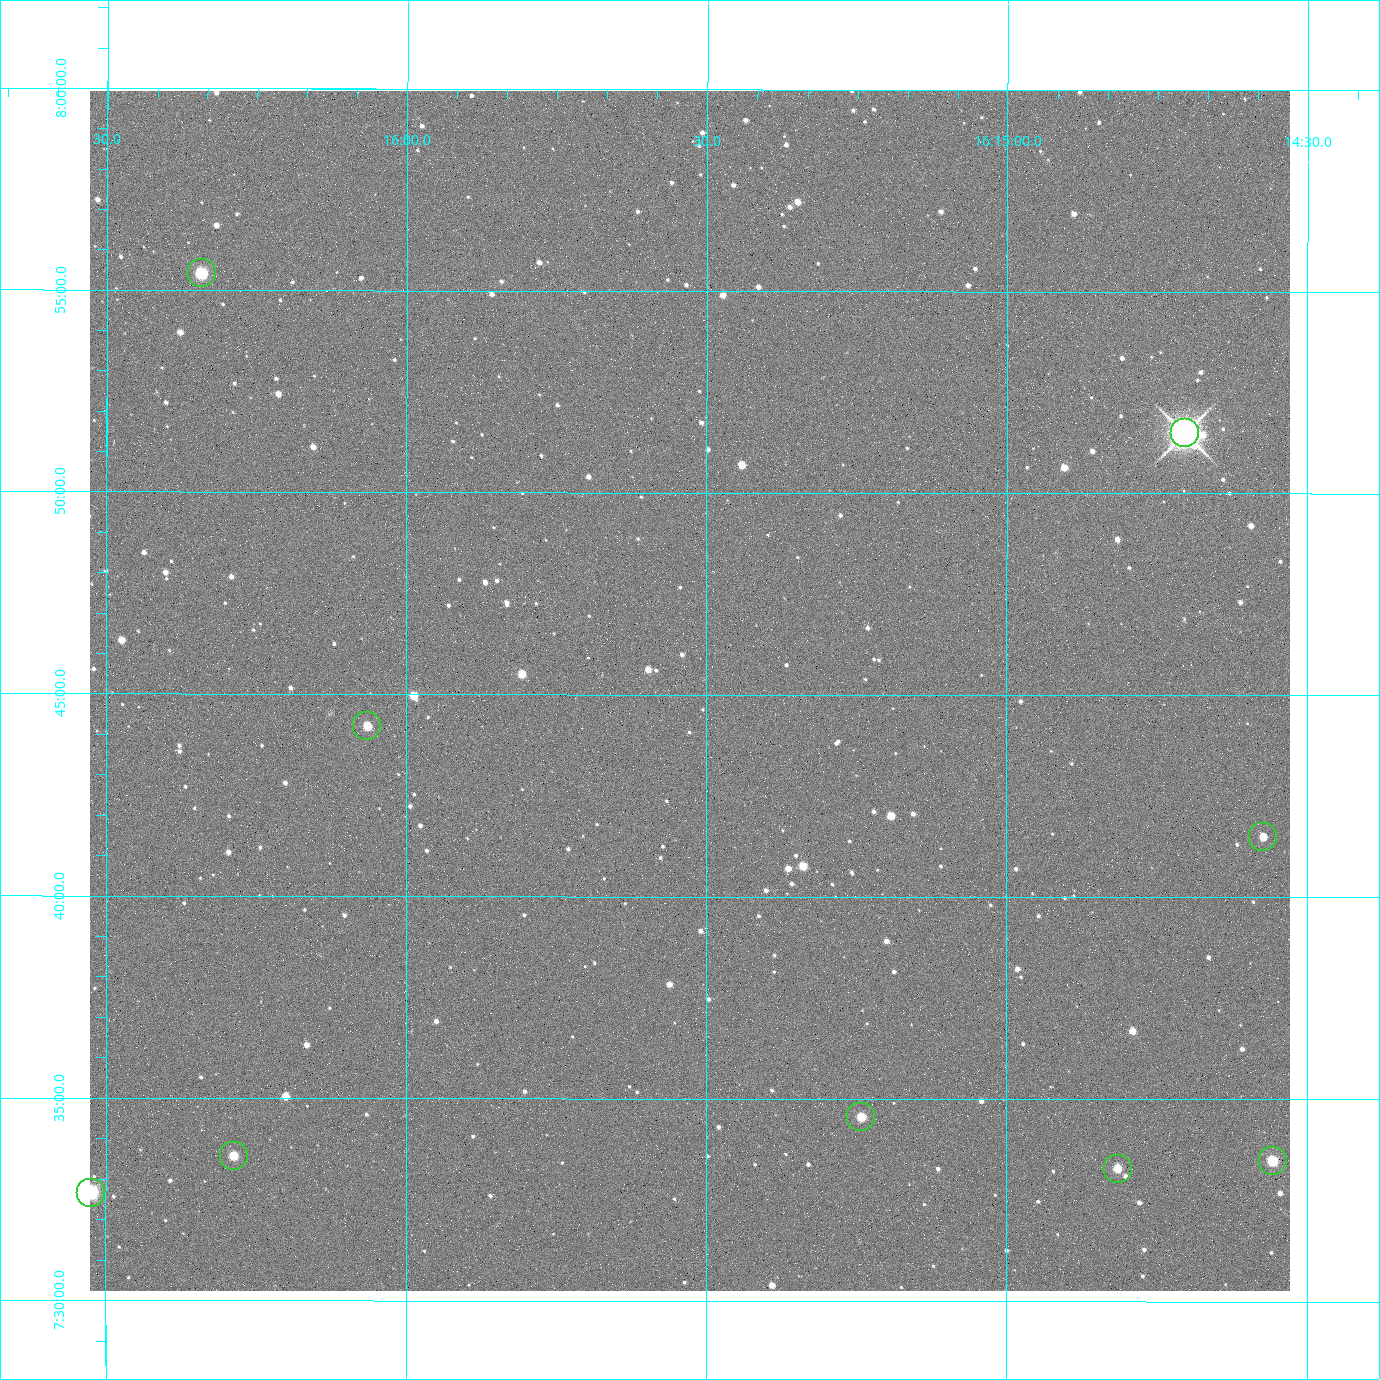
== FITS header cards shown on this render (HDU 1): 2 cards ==
NAXIS1  =                 2400 / Width of image data
NAXIS2  =                 2400 / Height of image data

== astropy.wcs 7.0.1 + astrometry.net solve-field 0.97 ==
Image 2400 x 2400 px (HDU 1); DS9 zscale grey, zoomed out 1/2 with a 90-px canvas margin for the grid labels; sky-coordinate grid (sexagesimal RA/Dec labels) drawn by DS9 from the SOLVED WCS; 9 Tycho-2 reference stars matched to detected sources circled (green)
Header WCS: RA---TAN/DEC--TAN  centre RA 16:15:32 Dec +07:45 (243.88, +7.75 deg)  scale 0.74 arcsec/px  FOV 29.6' x 29.6'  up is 0 deg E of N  parity normal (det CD < 0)
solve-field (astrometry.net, Tycho-2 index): VERIFIED the header's WCS against the Tycho-2 star catalogue (5 matches, 0 conflicts) and refined it, rather than solving blind
Solved WCS: RA---TAN-SIP/DEC--TAN-SIP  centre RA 16:15:32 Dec +07:45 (243.88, +7.75 deg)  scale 0.743 arcsec/px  FOV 29.7' x 29.7'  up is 0 deg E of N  parity normal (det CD < 0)
The solver's refit moves the header's centre by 3.1 arcsec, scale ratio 1.003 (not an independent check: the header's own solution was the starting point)
Tycho-2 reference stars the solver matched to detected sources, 9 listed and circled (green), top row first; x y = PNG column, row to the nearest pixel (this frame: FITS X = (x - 90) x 2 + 1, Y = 2400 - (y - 91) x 2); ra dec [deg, ICRS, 3 dp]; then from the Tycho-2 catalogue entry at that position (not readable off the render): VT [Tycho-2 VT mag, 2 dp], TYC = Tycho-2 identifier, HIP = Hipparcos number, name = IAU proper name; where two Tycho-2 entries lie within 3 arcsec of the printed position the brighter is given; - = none
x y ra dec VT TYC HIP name
202 274 244.086 +7.924 10.10 946-635-1 - -
1184 434 243.676 +7.858 6.72 946-1598-1 79608 -
367 726 244.016 +7.737 11.56 946-881-1 - -
1263 838 243.643 +7.692 11.91 946-916-1 - -
861 1118 243.810 +7.576 11.94 946-1047-1 - -
234 1156 244.071 +7.560 11.55 946-984-1 - -
1272 1161 243.639 +7.558 10.81 946-1083-1 - -
1118 1169 243.703 +7.555 12.21 946-959-1 - -
90 1193 244.131 +7.544 9.21 946-968-1 - -